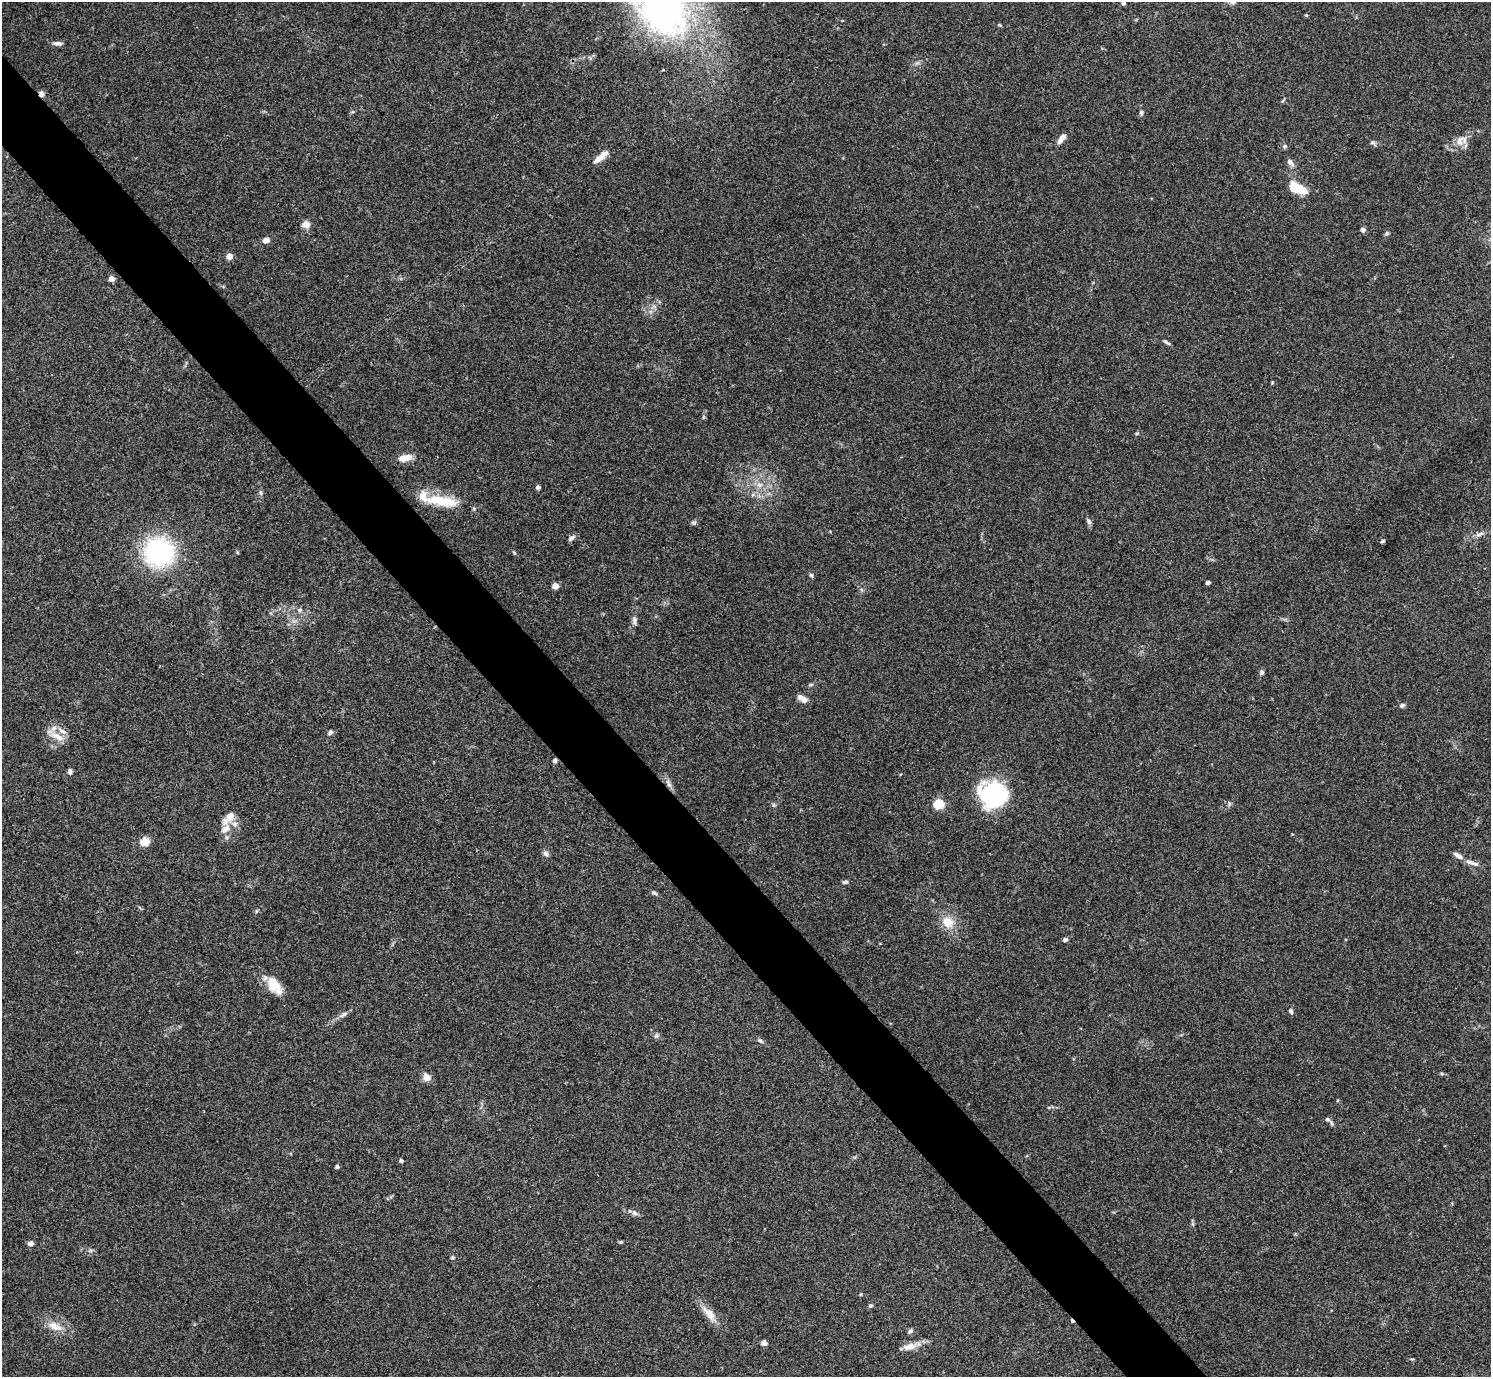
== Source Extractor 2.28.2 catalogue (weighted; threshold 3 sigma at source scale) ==
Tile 11 of 4 x 4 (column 3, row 3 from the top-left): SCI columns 2984-4472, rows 1676-3050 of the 5963 x 5961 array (HDU 1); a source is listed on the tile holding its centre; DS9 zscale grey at full resolution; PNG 1493 x 1379 px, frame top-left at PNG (2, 2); no overlay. Shown black and unused: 5% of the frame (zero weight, under 3 of 4 exposures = <1% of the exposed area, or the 3 px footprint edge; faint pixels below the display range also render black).
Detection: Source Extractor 2.28.2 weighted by HDU 2 'WHT'; one run over the whole footprint, this tile lists its part. Background 0.154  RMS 0.0074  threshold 0.0331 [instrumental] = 3 sigma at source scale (4.5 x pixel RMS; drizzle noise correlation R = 1.50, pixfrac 1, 0.05/0.05 arcsec/px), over >= 5 px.
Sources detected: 86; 1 cosmic-ray / hot-pixel residue — not listed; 6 inside a brighter listed object's ellipse — not listed separately; the other 79 listed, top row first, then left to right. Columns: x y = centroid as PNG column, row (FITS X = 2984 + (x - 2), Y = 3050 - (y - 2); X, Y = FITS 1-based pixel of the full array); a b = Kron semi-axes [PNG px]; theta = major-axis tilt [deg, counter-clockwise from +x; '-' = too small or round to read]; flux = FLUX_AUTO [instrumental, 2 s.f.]
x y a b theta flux
1123 3 4 3 - 2.8
1306 15 5 4 - 0.67
1000 25 6 4 -11 0.79
57 43 12 5 -4 2.7
42 94 6 5 - 3.2
1141 112 6 5 - 1.4
1061 138 14 6 54 4.7
1461 140 19 13 32 8.6
1373 143 9 5 -39 1.8
1285 146 7 5 16 1.5
601 157 19 6 41 7.3
1290 163 12 6 -45 2.8
1297 188 16 8 -25 25
306 224 10 9 - 4.5
1363 230 5 5 - 2.3
1387 233 6 5 - 1.1
266 240 8 6 13 4.1
229 256 5 4 - 11
112 279 4 4 - 5.8
1166 342 12 3 -36 1.6
1272 382 4 3 - 0.88
704 417 6 4 88 0.98
1137 433 6 3 19 0.86
405 458 14 7 11 9
759 485 9 8 - 4.8
538 487 4 4 - 2.3
261 493 8 5 -84 1.6
443 501 41 12 -8 25
1088 521 9 5 -58 1.9
693 522 9 4 0 1.3
1479 534 12 5 24 3
572 538 10 5 35 2
1383 541 5 4 - 1.1
159 552 35 33 -12 86
514 553 6 4 -53 0.96
811 575 6 5 - 1.4
1208 583 4 3 - 2.3
555 586 5 4 - 11
300 610 7 5 21 1.7
634 620 13 6 89 3
1262 672 6 5 - 1.7
811 685 8 4 9 1.2
800 697 6 6 - 3.4
1402 705 5 5 - 2.2
330 732 7 5 33 1.8
57 736 22 8 -27 7.8
555 760 6 5 - 1.7
70 771 8 5 88 1.8
668 783 14 6 -61 3.4
994 794 23 23 - 99
939 804 5 5 - 48
229 818 23 11 46 8.7
145 842 5 5 - 33
546 853 8 6 -46 2.3
1470 862 14 6 -24 4
845 882 7 4 3 1.6
654 893 8 5 -23 1.5
256 911 6 3 70 0.84
948 922 15 12 -36 12
1065 940 4 4 - 3.4
274 985 22 12 -54 16
1291 1011 7 5 -68 1.7
344 1014 13 6 28 2.8
656 1036 7 6 - 1.6
760 1040 8 5 -38 1.8
427 1077 9 8 - 5.5
1327 1119 10 6 -27 2
401 1160 4 4 - 1.7
337 1167 4 3 - 2.1
634 1213 10 6 -41 2.6
621 1242 5 4 - 0.89
31 1243 5 5 - 3.1
452 1257 6 5 - 1.1
871 1305 5 4 - 1.6
709 1314 26 10 -52 9.8
55 1326 22 10 -23 9.8
910 1331 7 5 44 1.8
764 1343 5 5 - 2.9
910 1346 21 9 11 7.4
Overlapping masked pixels (flux is a lower limit): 2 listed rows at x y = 42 94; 555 760
Isophote crosses this tile's border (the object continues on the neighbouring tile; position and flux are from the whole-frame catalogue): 1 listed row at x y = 1123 3